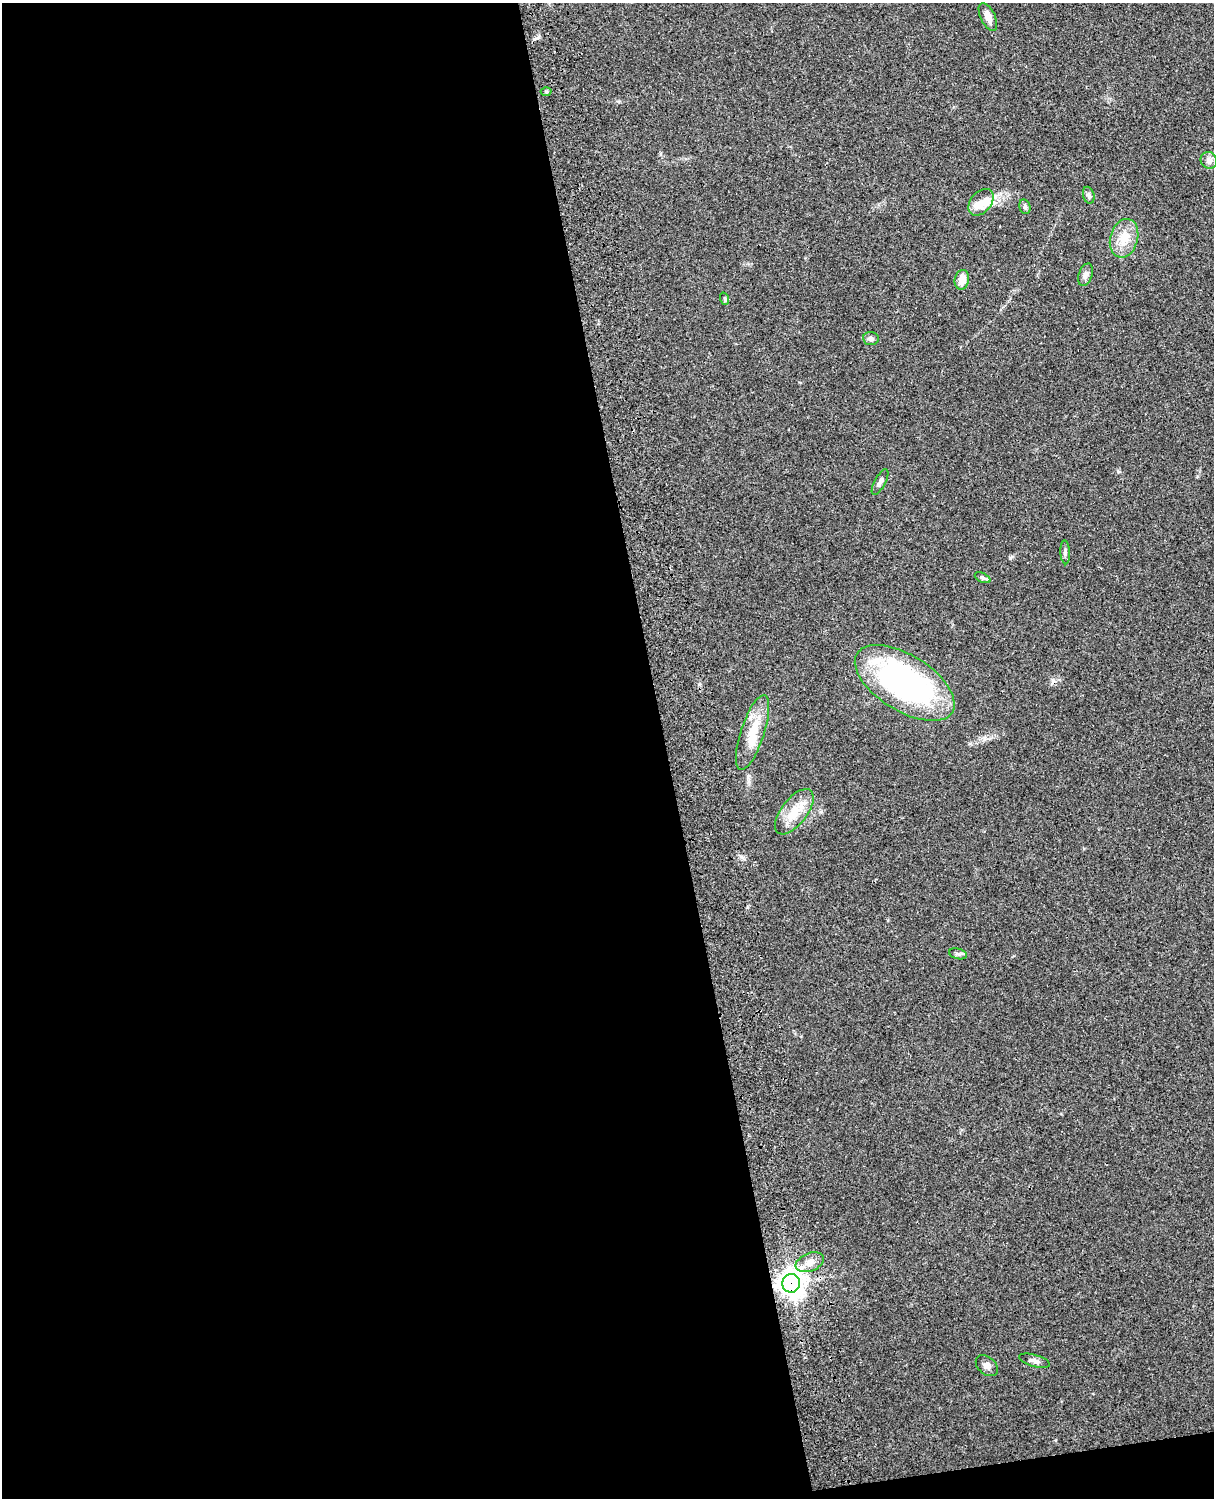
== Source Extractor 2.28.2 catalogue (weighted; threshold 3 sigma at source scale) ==
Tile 9 of 4 x 3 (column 1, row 3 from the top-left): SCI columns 120-1331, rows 164-1659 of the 5088 x 4927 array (HDU 1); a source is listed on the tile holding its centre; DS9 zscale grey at full resolution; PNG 1216 x 1500 px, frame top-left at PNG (2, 3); each listed source drawn as its Kron ellipse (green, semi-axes under 4 px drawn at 4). Shown black and unused: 56% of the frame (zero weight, under 3 of 4 exposures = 6% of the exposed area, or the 3 px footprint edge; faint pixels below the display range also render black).
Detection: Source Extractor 2.28.2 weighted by HDU 2 'WHT'; one run over the whole footprint, this tile lists its part. Background 0.105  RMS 0.0065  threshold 0.0293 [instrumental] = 3 sigma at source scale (4.5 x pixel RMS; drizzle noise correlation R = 1.50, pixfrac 1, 0.05/0.05 arcsec/px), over >= 5 px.
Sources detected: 25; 1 inside a brighter object's white glare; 1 cosmic-ray / hot-pixel residue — neither listed nor drawn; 1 inside a brighter listed object's ellipse — not listed separately; the other 22 listed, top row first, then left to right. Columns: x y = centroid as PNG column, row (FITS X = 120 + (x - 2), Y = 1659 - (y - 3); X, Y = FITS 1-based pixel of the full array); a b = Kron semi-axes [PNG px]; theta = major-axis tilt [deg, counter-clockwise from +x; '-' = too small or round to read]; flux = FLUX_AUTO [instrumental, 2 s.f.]
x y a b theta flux
988 17 15 7 -64 4.5
546 92 5 3 - 0.72
1209 160 9 8 - 2.8
1089 195 8 5 -74 1.6
981 202 15 10 50 6.7
1025 207 7 5 -76 1.3
1124 238 19 13 74 11
1085 275 11 7 70 2.7
962 280 10 7 79 6.2
725 299 6 4 -72 0.89
871 339 8 6 -5 1.9
880 482 14 5 61 2.4
1065 552 12 4 -87 1.7
983 578 8 4 -25 1.4
905 683 56 28 -32 160
752 732 39 11 72 16
794 812 27 13 52 13
958 954 9 5 -14 1.5
810 1262 15 9 22 5.9
791 1283 9 9 - 570
1035 1361 16 6 -16 2.5
987 1366 12 8 -40 2.9
Overlapping masked pixels (flux is a lower limit): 1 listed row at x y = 791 1283
Unlisted compact peaks at least as high as the median listed source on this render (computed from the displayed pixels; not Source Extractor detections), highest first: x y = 1010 558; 1118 471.